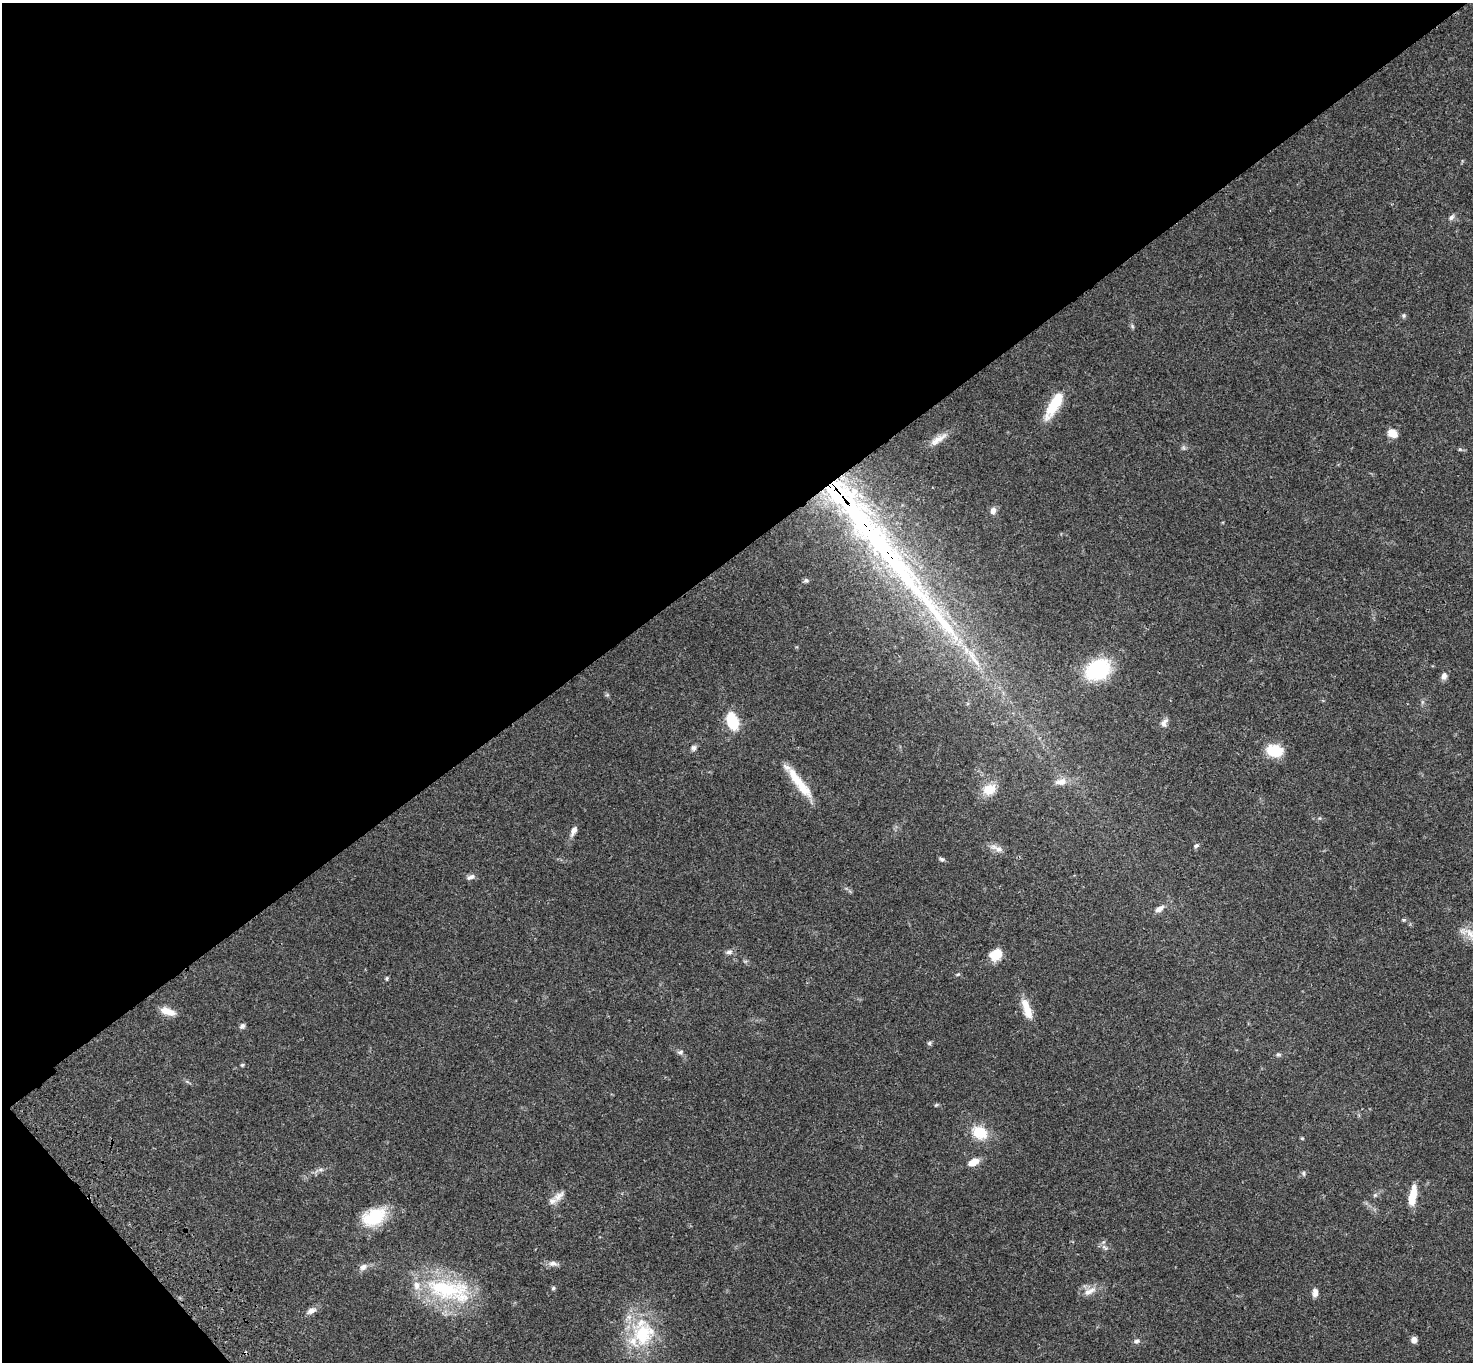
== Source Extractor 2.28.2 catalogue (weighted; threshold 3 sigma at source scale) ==
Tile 5 of 4 x 4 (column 1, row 2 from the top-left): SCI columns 108-1578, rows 3103-4462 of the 6094 x 6064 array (HDU 1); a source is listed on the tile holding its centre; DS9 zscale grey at full resolution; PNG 1475 x 1364 px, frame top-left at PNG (2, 3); no overlay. Shown black and unused: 42% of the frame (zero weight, under 3 of 4 exposures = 6% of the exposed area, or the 3 px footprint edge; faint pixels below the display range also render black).
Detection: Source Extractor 2.28.2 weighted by HDU 2 'WHT'; one run over the whole footprint, this tile lists its part. Background 0.0463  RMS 0.0052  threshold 0.0236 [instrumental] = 3 sigma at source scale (4.5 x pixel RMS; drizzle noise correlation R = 1.50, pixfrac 1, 0.05/0.05 arcsec/px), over >= 5 px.
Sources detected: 63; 1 cosmic-ray / hot-pixel residue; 1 long thin detection or spike segment (spike, bleed or trail) — not listed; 4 inside a brighter listed object's ellipse — not listed separately; the other 57 listed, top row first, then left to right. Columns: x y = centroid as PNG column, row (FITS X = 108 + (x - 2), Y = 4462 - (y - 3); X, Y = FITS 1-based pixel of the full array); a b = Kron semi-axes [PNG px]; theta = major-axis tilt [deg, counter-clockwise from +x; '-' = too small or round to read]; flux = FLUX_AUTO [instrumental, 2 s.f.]
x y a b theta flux
1451 217 9 6 49 1.6
1404 315 7 5 90 0.88
1132 326 7 4 -72 0.75
1054 404 34 10 60 17
1392 433 12 9 -34 4.8
938 439 28 8 33 5.4
1460 449 6 4 -1 0.7
835 490 88 29 -50 120
993 511 8 7 - 2.3
806 580 7 5 17 0.9
1098 670 19 15 25 49
1444 676 9 6 83 2.3
732 721 14 8 -73 25
1164 723 13 8 63 2.4
694 748 8 7 - 1.4
1274 751 14 10 -6 17
795 777 50 11 -53 13
1061 782 18 9 6 4.6
989 789 15 12 23 9.1
574 831 14 6 64 2.8
1196 846 7 5 27 1.1
998 849 12 9 -27 3
942 859 7 5 -32 0.99
470 877 11 6 27 1.9
1159 909 13 6 33 2.8
1403 920 6 4 -19 0.69
1469 934 32 11 -30 6.7
729 952 10 5 1 1.6
996 954 13 10 31 9.3
958 974 5 4 - 0.59
386 978 5 4 - 0.66
1027 1009 26 9 -71 8.1
168 1012 19 8 -18 5.7
242 1026 7 6 - 1.3
929 1043 7 5 28 0.95
680 1052 8 7 - 1.3
1278 1054 7 5 7 0.87
242 1065 5 4 - 0.71
936 1105 6 4 18 0.65
980 1132 16 12 -30 14
973 1162 14 7 26 5.4
320 1170 7 4 19 1.1
1303 1173 7 4 -85 0.83
1413 1195 23 7 80 8.9
559 1196 19 9 42 4.5
374 1217 29 18 25 21
1105 1247 11 5 -45 1.5
553 1263 13 7 -7 2.4
363 1267 11 8 35 2.5
553 1288 5 4 - 0.79
448 1290 65 26 -14 50
1091 1290 15 8 33 4
1315 1293 11 7 88 2.5
311 1311 13 7 26 2.7
643 1334 36 29 57 32
1414 1340 7 6 - 2.6
1136 1341 8 6 22 1.6
Overlapping masked pixels (flux is a lower limit): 1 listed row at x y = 835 490
Isophote crosses this tile's border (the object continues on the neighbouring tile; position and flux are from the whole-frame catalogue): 1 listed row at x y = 1469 934